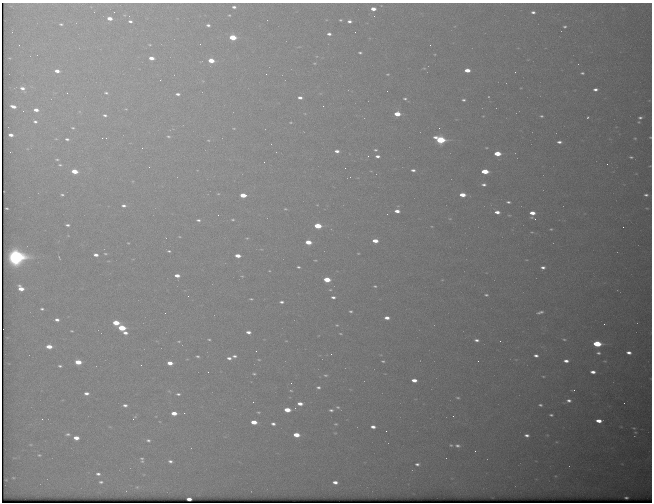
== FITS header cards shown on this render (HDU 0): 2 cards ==
NAXIS1  =                  650 / Width of table row in bytes
NAXIS2  =                  500 / Number of rows in table

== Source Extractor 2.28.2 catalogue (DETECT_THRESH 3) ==
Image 650 x 500 px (HDU 0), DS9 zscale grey, 1 PNG px = 1 image px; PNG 654 x 504 px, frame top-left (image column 1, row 500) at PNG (2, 3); no overlay
Background 598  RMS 3.2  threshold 9.53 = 3 sigma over >= 5 px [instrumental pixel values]
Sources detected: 218; all 218 listed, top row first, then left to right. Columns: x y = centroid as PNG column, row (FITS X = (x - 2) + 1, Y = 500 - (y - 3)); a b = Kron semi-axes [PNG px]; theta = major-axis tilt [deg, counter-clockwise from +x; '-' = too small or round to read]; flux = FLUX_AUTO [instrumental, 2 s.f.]
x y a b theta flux
234 7 5 4 - 700
373 9 4 3 - 1600
114 12 2 2 - 82
533 12 4 3 - 560
229 15 4 4 - 240
110 18 4 3 - 2000
340 20 3 3 - 250
130 21 4 3 - 500
349 21 4 3 - 720
61 24 4 2 - 300
208 25 4 3 - 550
565 27 3 3 - 310
329 34 4 3 - 680
233 37 5 4 - 8300
200 44 2 2 - 100
19 45 2 2 - 140
150 45 4 2 - 170
430 45 2 2 - 230
360 53 4 3 - 340
151 58 5 3 - 1700
211 61 5 4 - 4400
315 63 4 3 - 200
424 68 5 4 - 220
467 70 5 3 - 2400
57 71 5 3 - 1400
515 72 2 2 - 85
582 73 4 2 - 330
266 74 2 2 - 220
388 74 5 4 - 260
160 80 2 2 - 120
22 88 5 4 - 930
595 89 4 3 - 720
67 93 2 2 - 150
106 93 5 4 - 380
178 94 5 4 - 700
300 98 4 3 - 870
405 99 5 5 - 420
463 100 4 3 - 380
323 106 3 2 - 240
13 107 5 3 - 1400
126 109 4 3 - 190
36 110 4 3 - 1300
23 111 2 2 - 130
397 114 5 4 - 4500
105 115 5 3 - 430
541 116 5 3 - 340
588 117 3 2 - 250
640 118 4 3 - 400
35 122 4 3 - 450
291 122 3 2 - 170
73 128 4 3 - 230
234 128 5 3 - 180
11 135 4 3 - 1100
168 136 6 5 - 470
650 137 3 2 - 160
106 138 2 2 - 110
635 138 3 2 - 160
67 139 4 3 - 430
208 140 5 4 - 230
440 140 6 4 -15 20000
559 142 5 4 - 740
142 148 2 2 - 910
486 148 4 2 - 190
375 150 4 3 - 300
337 151 4 3 - 930
497 154 5 4 - 5500
377 156 4 3 - 740
631 157 4 2 - 290
57 159 4 3 - 260
607 164 2 2 - 330
60 165 4 3 - 260
345 168 2 2 - 84
413 170 4 3 - 560
74 171 5 3 - 4700
485 171 5 3 - 7400
484 185 5 4 - 640
218 194 4 3 - 200
62 195 4 3 - 300
243 195 5 4 - 4100
462 195 5 3 - 3100
646 195 4 3 - 430
508 202 5 3 - 480
124 206 5 3 - 600
7 208 3 2 - 200
285 209 3 2 - 190
397 211 5 3 - 1500
497 212 5 4 - 1400
532 213 5 4 - 2100
218 215 2 2 - 160
509 215 5 3 - 230
535 219 4 3 - 250
198 220 4 3 - 430
233 220 3 2 - 240
67 225 4 3 - 490
318 226 5 4 - 8400
623 227 2 2 - 320
551 229 3 3 - 230
532 232 5 4 - 230
247 238 4 3 - 200
375 241 5 3 - 2500
308 242 5 4 - 4200
128 243 2 2 - 150
261 249 5 3 - 150
169 251 3 2 - 280
358 253 3 2 - 160
105 254 4 3 - 230
96 255 4 3 - 980
238 256 5 3 - 2400
16 257 8 8 - 97000
59 257 4 2 - 170
315 260 4 2 - 180
298 267 3 3 - 350
543 267 4 3 - 720
269 271 4 3 - 160
177 275 4 3 - 1800
242 276 4 3 - 200
327 280 5 4 - 6300
375 286 3 2 - 230
21 288 6 4 -43 2400
330 290 4 3 - 200
486 295 4 3 - 310
333 297 4 3 - 610
251 299 4 2 - 260
281 302 5 3 - 600
42 309 4 3 - 340
350 311 3 3 - 310
540 312 6 3 14 560
165 313 2 2 - 100
387 318 4 3 - 1200
57 320 4 3 - 740
116 323 5 4 - 5700
604 324 2 2 - 460
337 325 3 2 - 180
122 328 5 4 - 9200
71 331 3 2 - 190
248 332 5 4 - 1000
125 333 5 4 - 900
340 334 3 2 - 170
209 339 4 3 - 250
564 339 5 3 - 260
477 340 5 3 - 670
179 341 4 3 - 240
500 341 2 2 - 90
597 344 5 4 - 11000
49 346 5 4 - 2600
256 351 2 2 - 98
629 352 4 3 - 960
598 353 4 3 - 410
331 354 2 2 - 340
536 355 4 3 - 680
197 356 4 3 - 340
234 356 6 4 0 600
229 358 5 4 - 770
259 360 4 3 - 210
383 361 3 2 - 250
478 361 2 2 - 350
566 361 5 3 - 1000
78 362 5 4 - 4100
170 363 5 4 - 2100
141 365 3 2 - 170
60 366 4 2 - 350
208 372 2 2 - 140
593 372 5 3 - 1100
254 374 6 4 -9 300
325 375 5 3 - 280
543 376 4 2 - 190
414 380 5 3 - 1800
291 383 2 2 - 190
318 387 4 3 - 460
291 390 4 3 - 220
573 390 4 2 - 200
169 391 7 4 -44 330
86 393 5 3 - 930
178 394 6 4 -2 500
458 398 4 2 - 250
569 400 6 5 - 820
253 402 2 2 - 140
300 404 5 3 - 1500
125 405 5 4 - 720
540 405 4 3 - 400
338 407 6 4 -25 350
287 410 5 4 - 4200
331 410 4 3 - 450
258 412 3 2 - 220
174 413 5 4 - 2400
184 413 3 3 - 220
551 415 4 3 - 370
453 416 2 2 - 120
134 418 8 4 50 540
42 419 3 2 - 290
599 421 5 3 - 2000
254 422 5 4 - 3100
273 424 4 3 - 680
336 424 4 3 - 240
110 427 6 3 -18 220
373 427 4 3 - 1100
634 428 3 3 - 160
386 431 2 2 - 520
335 433 3 3 - 150
68 434 8 5 1 570
296 435 5 4 - 3600
527 435 4 3 - 690
76 438 5 4 - 2000
148 440 7 5 -2 640
451 445 3 3 - 220
457 446 5 3 - 480
475 451 2 2 - 450
39 455 5 4 - 320
142 460 10 6 -81 720
170 461 6 5 - 720
417 464 4 3 - 510
98 474 6 5 - 750
13 478 3 2 - 160
101 482 7 5 6 600
335 482 5 3 - 1200
137 487 5 5 - 350
626 497 4 2 - 330
189 499 4 3 - 1700
At the frame edge (FLAGS 8, measured only in part): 1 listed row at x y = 650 137